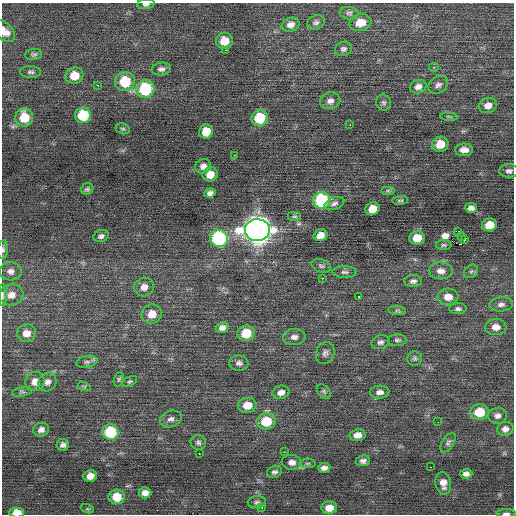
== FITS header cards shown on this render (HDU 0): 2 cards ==
NAXIS1  =                  512 / Axis length
NAXIS2  =                  512 / Axis length

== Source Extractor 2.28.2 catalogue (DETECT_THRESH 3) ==
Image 512 x 512 px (HDU 0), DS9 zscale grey, 1 PNG px = 1 image px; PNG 516 x 516 px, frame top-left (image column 1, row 512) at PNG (2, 3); each listed source drawn as its Kron ellipse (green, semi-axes under 4 px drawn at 4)
Background 0.0497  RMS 0.82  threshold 2.45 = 3 sigma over >= 5 px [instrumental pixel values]
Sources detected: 124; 1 with non-positive FLUX_AUTO (blend fragments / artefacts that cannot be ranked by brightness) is neither listed nor drawn; the other 123 listed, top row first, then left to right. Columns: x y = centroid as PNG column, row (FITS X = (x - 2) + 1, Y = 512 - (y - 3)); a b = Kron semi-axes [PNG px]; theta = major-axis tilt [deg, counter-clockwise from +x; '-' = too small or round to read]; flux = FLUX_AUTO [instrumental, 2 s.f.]
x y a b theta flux
146 4 8 5 5 160
349 13 9 6 -5 140
316 22 9 7 22 170
360 23 11 8 12 760
291 25 9 6 17 290
5 31 13 8 -48 530
224 41 8 8 - 790
343 49 9 7 17 170
225 50 2 2 - 200
34 54 8 5 5 130
434 67 5 4 - 100
161 69 10 6 9 210
31 72 10 6 -2 160
74 76 9 8 - 1000
125 82 10 9 - 2000
98 85 3 2 - 560
438 85 10 8 34 220
418 87 8 6 19 280
145 89 9 9 - 3500
330 101 10 8 12 290
384 103 8 7 - 140
488 105 9 7 16 380
83 115 8 8 - 2300
24 117 9 9 - 1300
449 117 8 3 -5 71
260 118 8 8 - 2000
350 125 2 2 - 370
123 129 7 5 -14 91
206 131 7 7 - 840
440 144 8 7 - 930
464 150 9 6 1 380
234 155 3 2 - 87
203 166 8 7 - 280
509 171 9 6 -4 200
210 174 8 7 - 630
87 189 6 5 - 110
388 190 7 4 0 95
210 193 6 4 8 190
322 200 8 8 - 4500
400 200 8 3 7 75
334 203 10 5 20 170
471 208 6 5 - 250
372 209 7 6 - 670
295 216 7 5 0 92
489 225 7 6 - 840
257 230 12 11 - 57000
458 231 2 2 - 5100
320 235 7 5 16 480
101 236 8 6 21 170
461 236 2 2 - 31
219 238 9 8 - 6100
417 238 8 6 7 910
465 240 3 2 - 52
444 245 8 5 0 100
3 250 9 5 85 150
321 266 10 6 -17 160
11 271 11 9 -2 300
441 271 12 8 -2 380
471 271 7 6 - 130
345 272 12 6 -1 170
322 278 2 2 - 590
413 281 9 6 5 180
144 287 10 9 - 410
2 295 11 3 -90 120
11 295 12 10 14 480
359 296 3 3 - 330
448 297 10 8 -2 580
501 304 12 7 5 240
458 309 8 5 2 160
397 310 9 4 -5 96
152 314 10 9 - 680
496 327 10 8 3 470
222 328 6 5 - 260
26 333 9 8 - 530
246 333 9 7 16 1300
294 337 11 8 5 270
397 340 9 6 0 140
380 342 9 7 15 170
325 353 11 9 67 220
415 358 7 7 - 140
87 362 11 6 11 200
239 363 10 8 -3 220
119 379 7 5 71 100
35 381 10 9 - 470
130 381 8 4 26 95
47 382 10 8 58 260
84 386 7 4 -18 77
324 391 8 5 -49 120
22 392 10 4 10 120
281 392 8 6 12 310
380 392 9 6 3 260
247 405 9 7 5 770
479 412 9 8 - 1400
498 416 9 8 - 250
171 419 11 8 21 250
266 421 9 8 - 1500
438 422 2 2 - 46
505 429 8 7 - 280
41 430 8 7 - 280
110 432 8 8 - 2900
357 435 8 6 10 390
198 442 7 7 - 150
448 443 11 5 57 150
63 445 6 6 - 190
284 452 2 2 - 210
199 454 3 2 - 65
363 461 7 5 9 180
292 462 10 7 -7 290
307 463 8 4 0 89
430 467 2 2 - 130
324 468 6 4 4 220
274 472 8 6 19 150
466 474 6 5 - 240
90 476 7 6 - 520
443 483 11 7 -80 430
145 493 6 5 - 330
117 497 8 7 - 1100
257 502 9 6 4 150
262 507 3 2 - 330
329 508 8 6 2 500
87 509 7 4 -19 70
17 513 7 5 1 800
506 513 9 4 0 140
At the frame edge (FLAGS 8, measured only in part): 6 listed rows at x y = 146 4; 5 31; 3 250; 2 295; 17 513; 506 513
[1 non-positive-flux detection neither listed nor drawn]